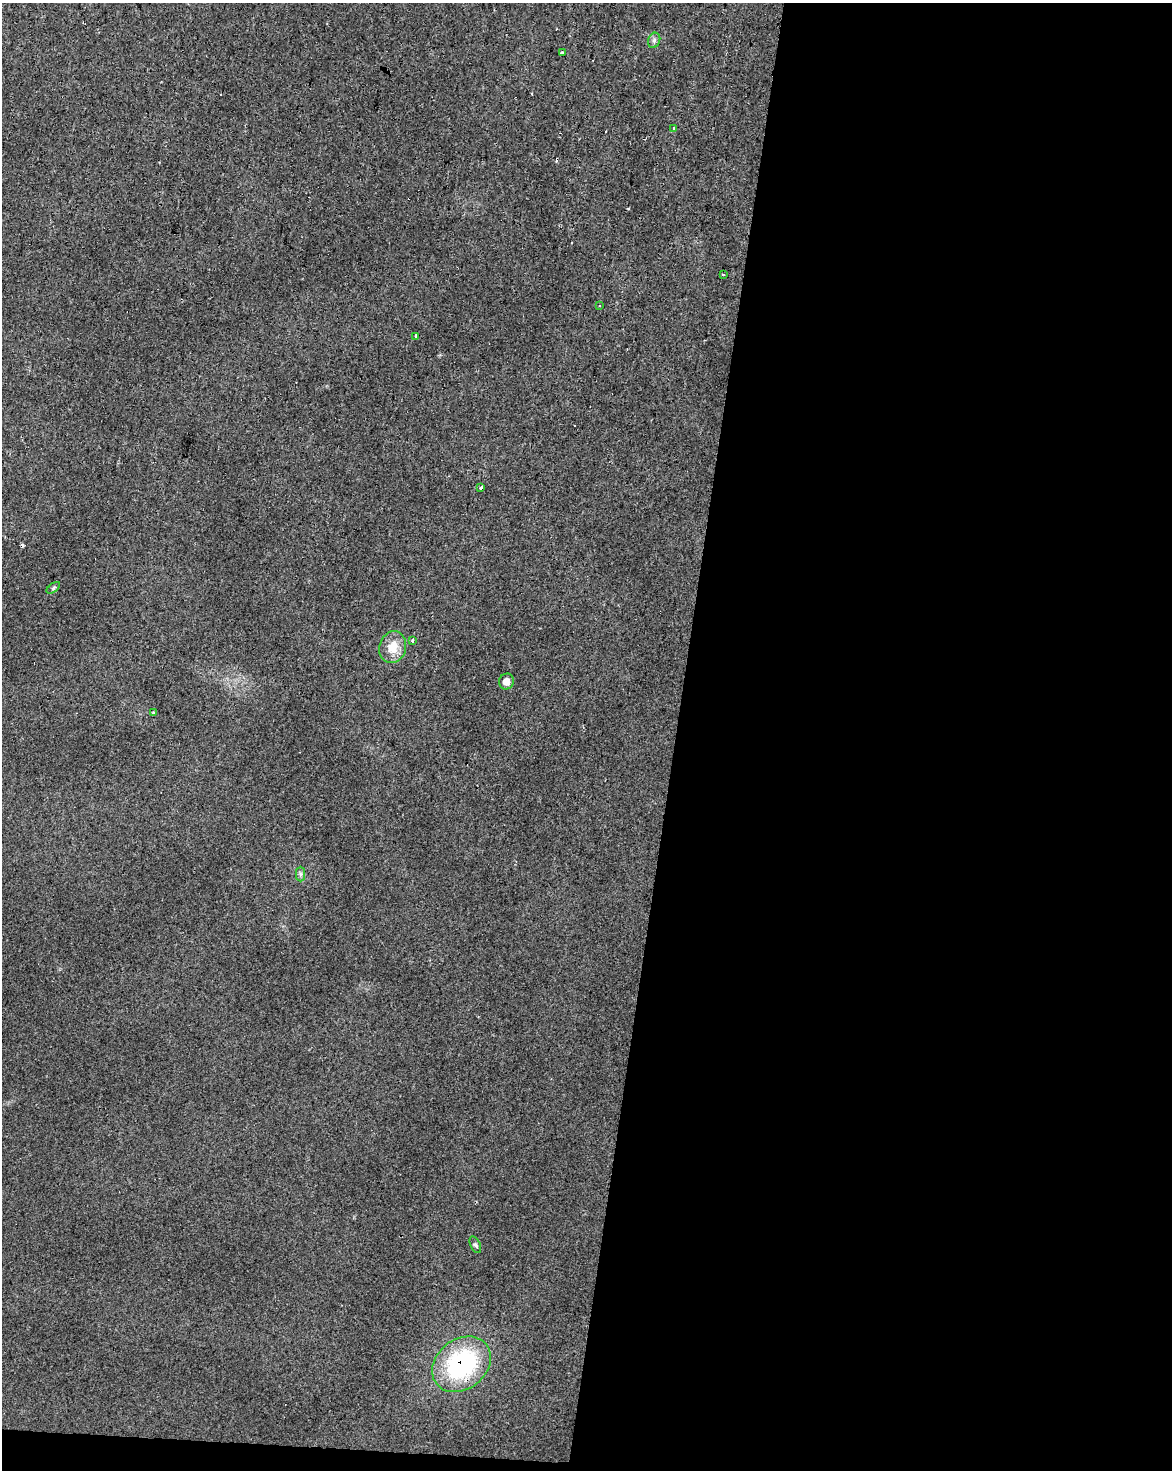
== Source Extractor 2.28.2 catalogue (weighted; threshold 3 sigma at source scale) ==
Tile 12 of 4 x 3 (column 4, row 3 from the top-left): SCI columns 3518-4687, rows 285-1752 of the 4687 x 4912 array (HDU 1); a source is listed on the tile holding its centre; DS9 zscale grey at full resolution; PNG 1174 x 1472 px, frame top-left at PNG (2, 3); each listed source drawn as its Kron ellipse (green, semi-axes under 4 px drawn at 4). Shown black and unused: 43% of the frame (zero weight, under 2 of 3 exposures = <1% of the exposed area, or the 3 px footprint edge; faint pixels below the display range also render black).
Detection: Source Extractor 2.28.2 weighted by HDU 2 'WHT'; one run over the whole footprint, this tile lists its part. Background 0.0282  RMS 0.0063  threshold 0.0281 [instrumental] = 3 sigma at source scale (4.5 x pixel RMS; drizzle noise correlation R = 1.50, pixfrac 1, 0.0396/0.0396 arcsec/px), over >= 5 px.
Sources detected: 24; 9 cosmic-ray / hot-pixel residue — neither listed nor drawn; the other 15 listed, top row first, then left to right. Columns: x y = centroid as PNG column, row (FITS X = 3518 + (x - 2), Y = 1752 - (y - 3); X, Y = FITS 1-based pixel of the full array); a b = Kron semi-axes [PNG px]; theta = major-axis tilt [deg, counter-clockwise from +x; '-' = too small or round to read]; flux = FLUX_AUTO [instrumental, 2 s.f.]
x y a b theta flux
654 40 8 6 69 1.7
563 53 3 3 - 3.6
674 128 4 3 - 6
723 275 3 3 - 1
599 305 3 2 - 0.52
415 336 3 3 - 4
481 488 4 3 - 5.2
53 588 8 4 36 0.95
413 640 4 3 - 3.4
393 647 16 13 73 11
506 682 8 7 - 4
153 713 3 3 - 1.2
300 874 7 4 -89 1.4
475 1245 9 5 -65 1.3
462 1364 32 25 38 79
Overlapping masked pixels (flux is a lower limit): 1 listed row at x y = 462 1364